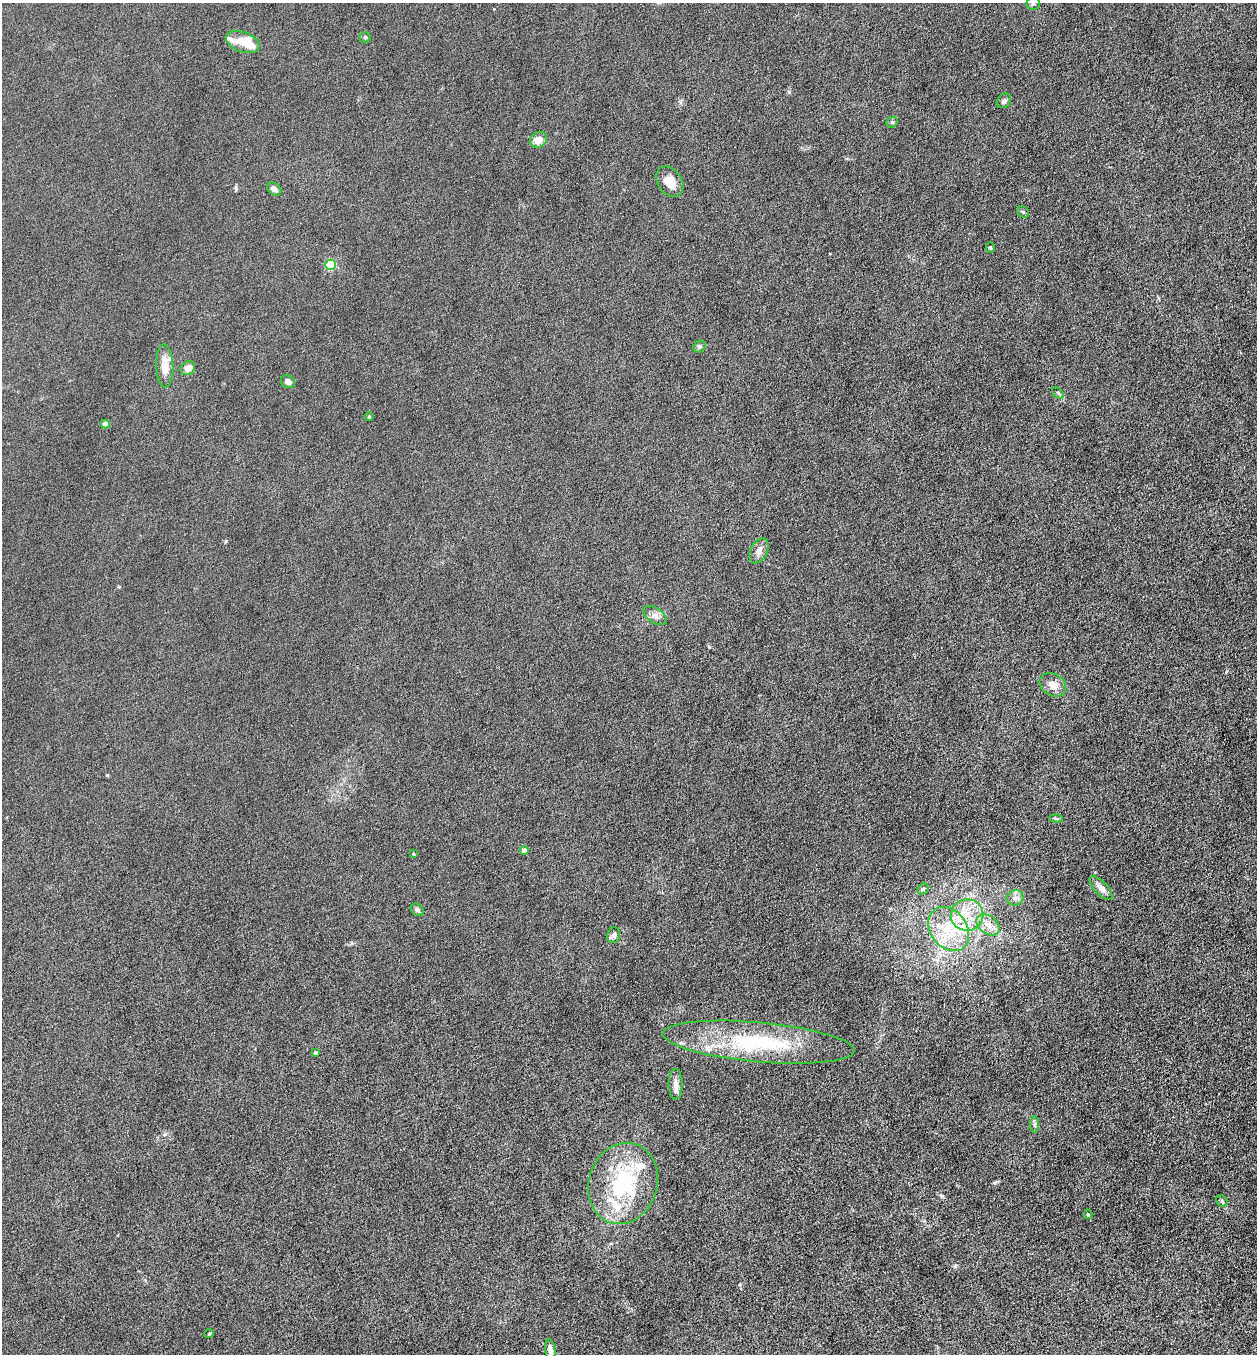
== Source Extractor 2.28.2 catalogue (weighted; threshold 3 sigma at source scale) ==
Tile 6 of 4 x 4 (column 2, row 2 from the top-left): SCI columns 1396-2650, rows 2707-4058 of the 5429 x 5413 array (HDU 1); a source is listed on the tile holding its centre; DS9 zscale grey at full resolution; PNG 1259 x 1356 px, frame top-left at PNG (2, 3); each listed source drawn as its Kron ellipse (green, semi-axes under 4 px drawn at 4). Nothing masked; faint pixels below the display range render black.
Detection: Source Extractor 2.28.2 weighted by HDU 2 'WHT'; one run over the whole footprint, this tile lists its part. Background 0.0481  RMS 0.0055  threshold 0.0225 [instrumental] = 3 sigma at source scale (4.09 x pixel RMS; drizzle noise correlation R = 1.36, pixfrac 0.8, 0.05/0.05 arcsec/px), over >= 5 px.
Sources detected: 51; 1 inside a brighter object's white glare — neither listed nor drawn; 9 inside a brighter listed object's ellipse — not listed separately; the other 41 listed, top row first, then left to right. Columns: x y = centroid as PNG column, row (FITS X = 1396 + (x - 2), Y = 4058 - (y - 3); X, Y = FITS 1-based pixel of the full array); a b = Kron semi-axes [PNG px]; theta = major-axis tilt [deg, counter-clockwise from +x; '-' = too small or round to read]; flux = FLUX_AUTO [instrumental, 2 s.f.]
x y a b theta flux
1033 3 7 6 - 1.2
365 37 5 5 - 0.83
243 42 17 10 -20 8.6
1004 101 8 6 44 1.5
892 122 6 5 - 0.85
539 140 9 7 33 4.9
670 182 16 12 -56 7.2
274 189 8 5 -36 2.3
1023 212 6 5 - 0.73
990 247 5 4 - 0.65
330 265 5 5 - 31
699 346 6 5 - 1.3
165 366 21 8 -87 6.3
188 368 8 6 36 4
288 382 7 6 - 2.9
1058 393 7 4 -45 0.75
369 417 5 3 - 0.47
105 424 4 4 - 4.5
759 551 13 8 62 3.3
655 615 13 7 -36 2.7
1053 685 14 11 -33 4.7
1056 818 6 4 -1 0.7
524 850 4 4 - 4.3
413 853 3 3 - 0.49
1101 888 15 6 -47 3.7
923 889 6 5 - 0.75
1015 898 8 7 - 2.4
417 910 7 5 -39 1.5
967 915 16 16 - 12
988 925 13 9 -37 4.8
949 929 24 18 -54 19
614 935 8 6 73 1.8
759 1042 96 19 -5 54
315 1052 4 3 - 1.1
675 1084 15 7 -90 3.2
1035 1125 8 4 -90 1.2
623 1183 41 34 72 51
1222 1201 6 5 - 0.83
1088 1214 5 4 - 0.6
209 1334 4 4 - 0.6
550 1350 11 5 -82 2.5
Isophote crosses this tile's border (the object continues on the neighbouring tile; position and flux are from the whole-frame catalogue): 1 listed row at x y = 1033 3
Unlisted compact peaks at least as high as the median listed source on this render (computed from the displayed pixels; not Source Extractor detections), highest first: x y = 226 541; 789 92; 955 1266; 942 1196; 709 647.